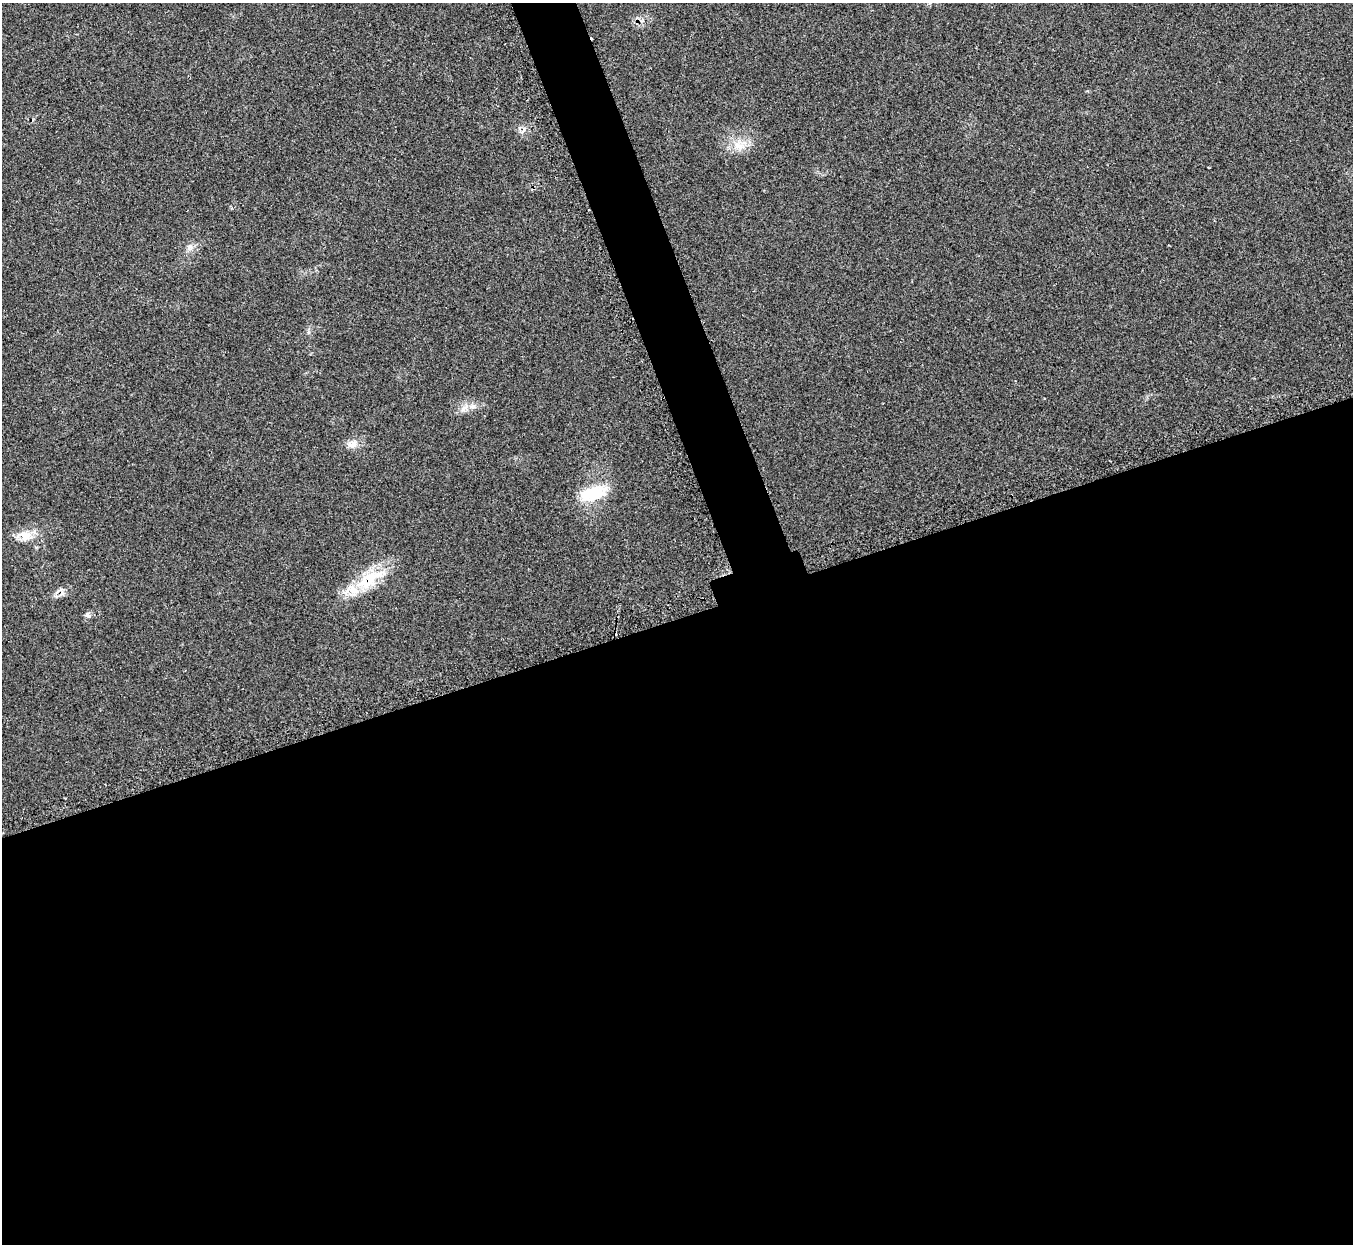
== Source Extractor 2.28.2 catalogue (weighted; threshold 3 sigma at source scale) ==
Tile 15 of 4 x 4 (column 3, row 4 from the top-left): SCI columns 2733-4083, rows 184-1425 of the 5461 x 5457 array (HDU 1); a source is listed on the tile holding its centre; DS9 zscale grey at full resolution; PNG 1355 x 1246 px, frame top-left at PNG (2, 3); no overlay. Shown black and unused: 53% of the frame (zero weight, under 2 of 3 exposures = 3% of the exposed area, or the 3 px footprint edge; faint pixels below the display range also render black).
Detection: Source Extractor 2.28.2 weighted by HDU 2 'WHT'; one run over the whole footprint, this tile lists its part. Background 0.152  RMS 0.0095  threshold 0.0428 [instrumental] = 3 sigma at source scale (4.5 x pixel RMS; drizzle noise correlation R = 1.50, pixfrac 1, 0.05/0.05 arcsec/px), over >= 5 px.
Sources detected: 12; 2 cosmic-ray / hot-pixel residue — not listed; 1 inside a brighter listed object's ellipse — not listed separately; the other 9 listed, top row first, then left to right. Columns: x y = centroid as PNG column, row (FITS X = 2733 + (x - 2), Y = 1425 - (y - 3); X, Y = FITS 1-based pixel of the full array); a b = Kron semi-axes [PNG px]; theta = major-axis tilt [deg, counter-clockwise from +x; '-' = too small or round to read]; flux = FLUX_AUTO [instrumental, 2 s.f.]
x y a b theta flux
524 130 12 3 58 2.5
739 146 17 9 -20 11
189 247 10 7 54 4.3
463 408 11 5 51 4.1
353 445 16 8 59 6.1
593 493 36 16 16 34
25 536 19 13 -12 14
368 580 35 19 38 39
87 615 9 3 -35 1.7
Overlapping masked pixels (flux is a lower limit): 1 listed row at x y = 368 580